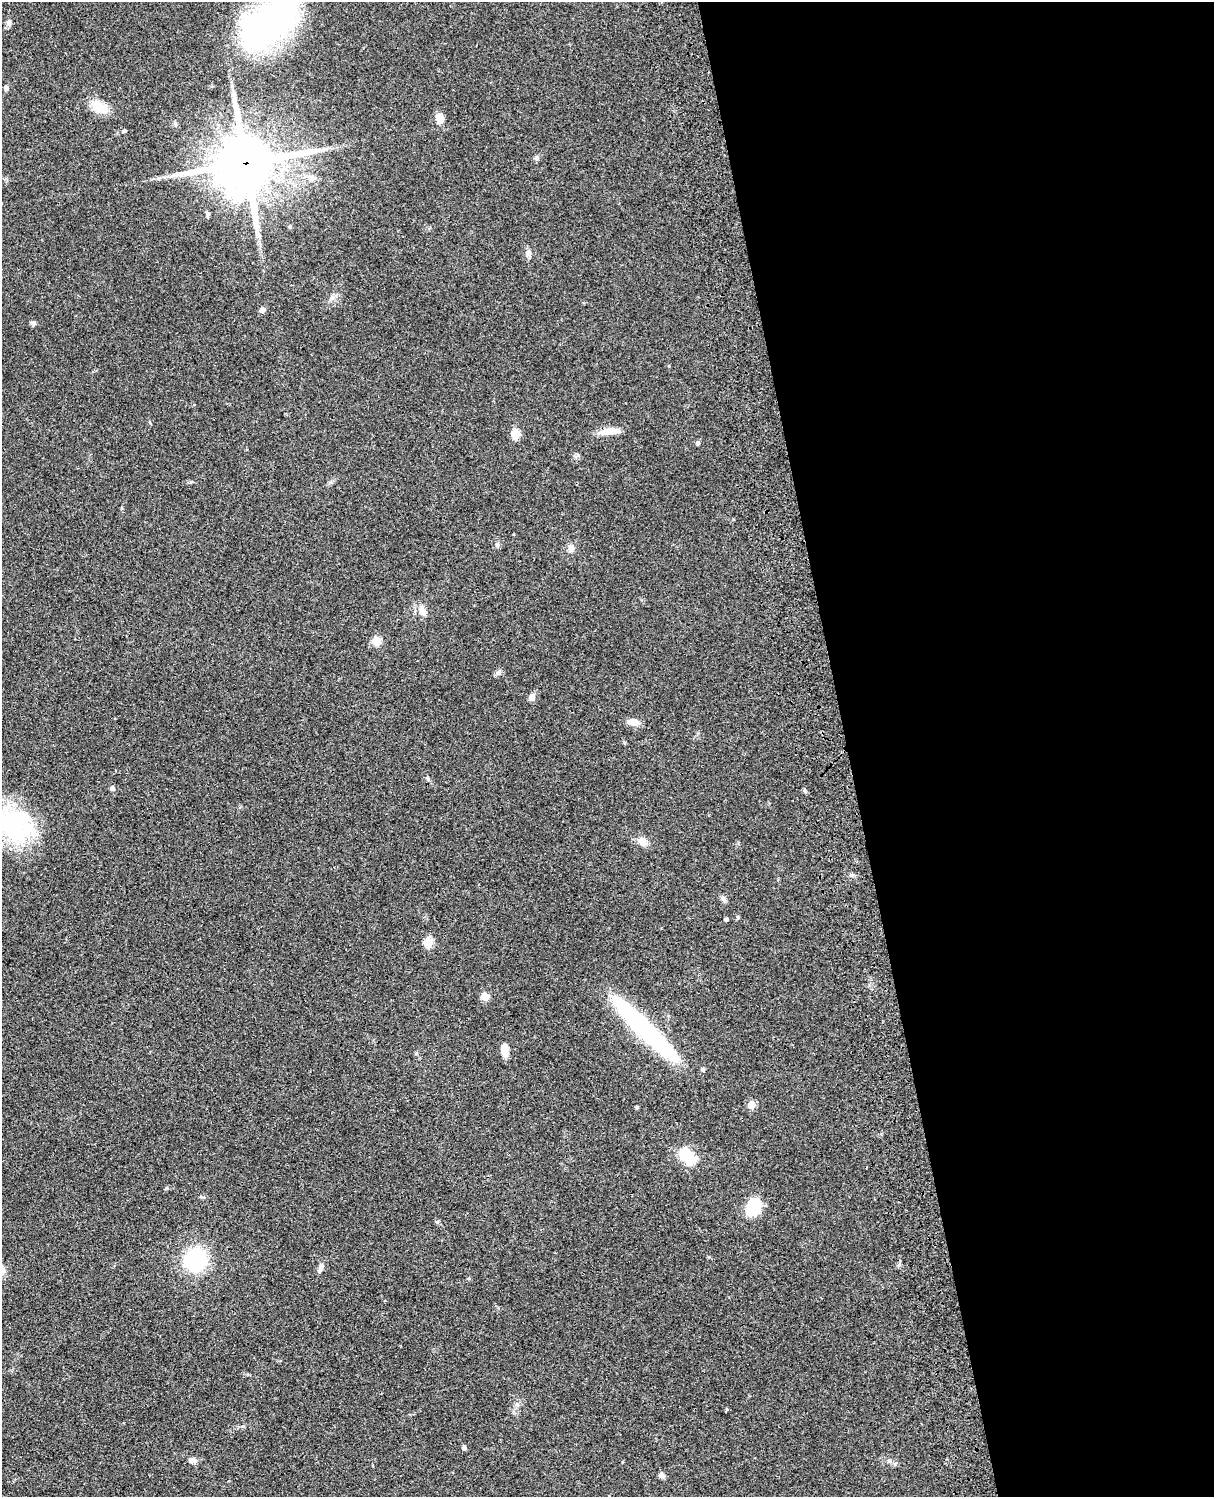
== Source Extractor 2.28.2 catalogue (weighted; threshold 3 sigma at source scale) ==
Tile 8 of 4 x 3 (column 4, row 2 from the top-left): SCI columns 3756-4967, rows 1773-3267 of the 5086 x 4927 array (HDU 1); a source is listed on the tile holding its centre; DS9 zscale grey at full resolution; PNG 1216 x 1499 px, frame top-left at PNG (2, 2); no overlay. Shown black and unused: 30% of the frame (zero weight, under 3 of 4 exposures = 6% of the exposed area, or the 3 px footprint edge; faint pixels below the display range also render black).
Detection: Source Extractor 2.28.2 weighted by HDU 2 'WHT'; one run over the whole footprint, this tile lists its part. Background 0.0778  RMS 0.0059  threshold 0.0264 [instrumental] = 3 sigma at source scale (4.5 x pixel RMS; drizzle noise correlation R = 1.50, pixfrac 1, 0.05/0.05 arcsec/px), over >= 5 px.
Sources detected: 46; all 46 listed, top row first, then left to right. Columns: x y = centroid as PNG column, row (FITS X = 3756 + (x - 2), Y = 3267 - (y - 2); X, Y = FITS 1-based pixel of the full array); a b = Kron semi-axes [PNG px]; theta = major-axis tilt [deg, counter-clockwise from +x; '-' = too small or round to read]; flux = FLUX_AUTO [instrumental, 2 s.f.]
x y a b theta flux
9 23 9 5 84 1.7
270 23 52 27 37 220
6 88 6 5 - 1.4
100 107 24 12 -31 10
440 119 10 8 -80 6.3
124 131 5 4 - 0.85
537 158 6 6 - 1.2
245 163 20 19 - 3300
312 178 12 8 0 3.4
208 214 7 4 -79 1.1
528 253 9 7 -90 2.9
262 310 6 6 - 2.7
33 323 7 6 - 1.2
609 431 24 8 11 7.4
515 433 8 7 - 8.2
698 442 5 5 - 1.1
497 544 6 5 - 1
571 548 10 8 -90 2.4
422 611 16 8 -67 3.6
377 641 5 5 - 18
499 672 8 6 30 1.7
532 697 9 7 63 2.9
633 722 14 8 -6 4.5
428 779 8 3 -71 0.79
112 788 6 5 - 1.5
14 825 46 36 -30 69
642 841 14 9 -17 4.3
851 875 6 5 - 1
723 899 10 5 -53 1.5
738 917 5 4 - 0.64
726 919 5 4 - 0.77
428 942 5 5 - 22
485 997 5 5 - 13
644 1028 83 14 -45 97
504 1050 14 7 -83 5.1
703 1069 5 5 - 1
751 1105 5 5 - 10
636 1107 5 3 - 0.58
687 1157 17 11 -54 20
753 1207 17 12 54 23
709 1257 5 4 - 0.57
196 1259 18 17 - 55
320 1268 14 6 74 2.5
464 1448 5 5 - 1.5
192 1460 8 6 -11 3.4
662 1475 8 5 -42 2.1
Overlapping masked pixels (flux is a lower limit): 1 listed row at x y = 245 163
Isophote crosses this tile's border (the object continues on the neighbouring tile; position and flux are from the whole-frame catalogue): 2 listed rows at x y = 270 23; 14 825
Unlisted compact peaks at least as high as the median listed source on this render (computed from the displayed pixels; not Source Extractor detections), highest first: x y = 805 791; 166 1188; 578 455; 191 482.